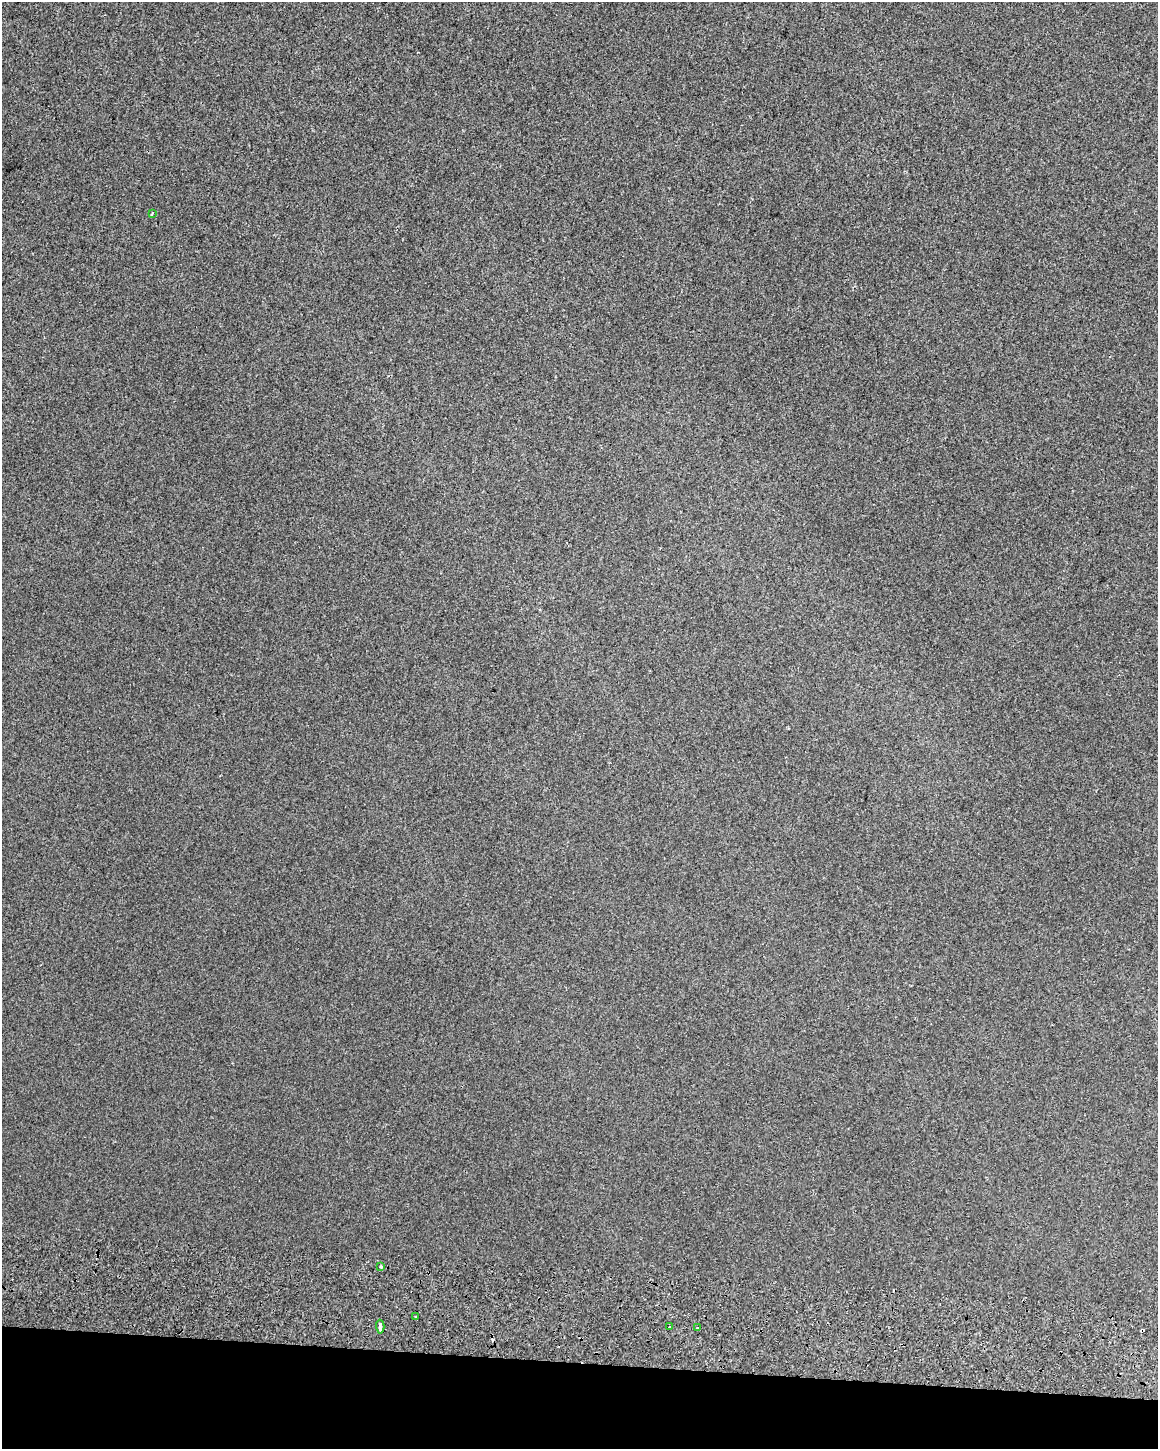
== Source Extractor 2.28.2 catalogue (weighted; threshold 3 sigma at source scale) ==
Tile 11 of 4 x 3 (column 3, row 3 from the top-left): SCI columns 2354-3509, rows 329-1775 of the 4714 x 5054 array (HDU 1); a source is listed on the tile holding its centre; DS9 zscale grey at full resolution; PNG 1160 x 1451 px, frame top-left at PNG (2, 2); each listed source drawn as its Kron ellipse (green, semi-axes under 4 px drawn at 4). Shown black and unused: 6% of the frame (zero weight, under 2 of 3 exposures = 6% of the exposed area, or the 3 px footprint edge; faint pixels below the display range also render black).
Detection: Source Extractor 2.28.2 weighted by HDU 2 'WHT'; one run over the whole footprint, this tile lists its part. Background 7.14e-04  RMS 0.0061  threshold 0.0275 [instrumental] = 3 sigma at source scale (4.5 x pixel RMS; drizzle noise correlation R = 1.50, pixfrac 1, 0.0396/0.0396 arcsec/px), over >= 5 px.
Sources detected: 8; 2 cosmic-ray / hot-pixel residue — neither listed nor drawn; the other 6 listed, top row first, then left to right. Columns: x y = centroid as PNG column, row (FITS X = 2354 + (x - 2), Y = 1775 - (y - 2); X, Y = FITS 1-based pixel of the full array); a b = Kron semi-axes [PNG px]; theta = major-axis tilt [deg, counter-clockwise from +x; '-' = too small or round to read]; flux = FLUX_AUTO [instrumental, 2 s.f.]
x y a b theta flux
152 214 3 2 - 1.2
381 1267 3 3 - 2.9
415 1317 3 3 - 0.54
670 1326 3 3 - 1.4
380 1327 7 3 -87 9.4
697 1328 3 3 - 2.2